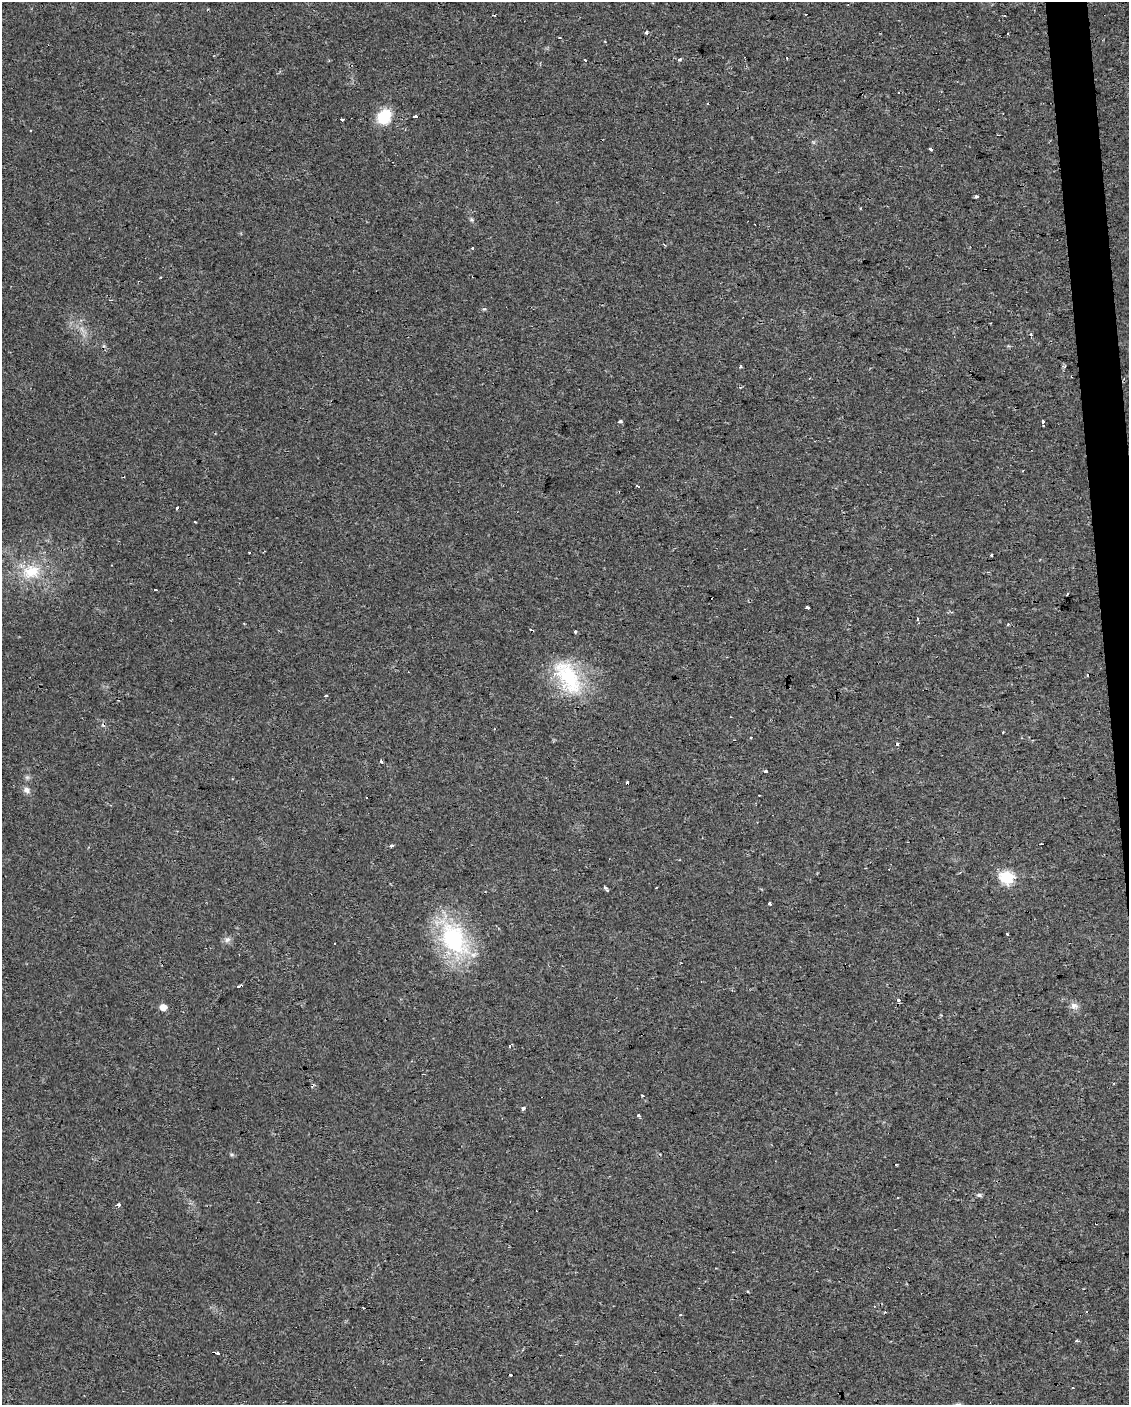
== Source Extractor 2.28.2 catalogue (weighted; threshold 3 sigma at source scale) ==
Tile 6 of 4 x 3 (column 2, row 2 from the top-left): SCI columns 1127-2253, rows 1406-2808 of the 4506 x 4253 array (HDU 1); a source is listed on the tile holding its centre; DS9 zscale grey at full resolution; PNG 1131 x 1407 px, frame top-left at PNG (2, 2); no overlay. Shown black and unused: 2% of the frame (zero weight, under 2 of 3 exposures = <1% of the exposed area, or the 3 px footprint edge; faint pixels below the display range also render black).
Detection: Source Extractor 2.28.2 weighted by HDU 2 'WHT'; one run over the whole footprint, this tile lists its part. Background 0.0242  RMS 0.0032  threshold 0.0142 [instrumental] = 3 sigma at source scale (4.5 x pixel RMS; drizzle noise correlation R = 1.50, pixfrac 1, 0.0396/0.0396 arcsec/px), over >= 5 px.
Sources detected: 92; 1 too faint to see at this stretch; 29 cosmic-ray / hot-pixel residue — not listed; the other 62 listed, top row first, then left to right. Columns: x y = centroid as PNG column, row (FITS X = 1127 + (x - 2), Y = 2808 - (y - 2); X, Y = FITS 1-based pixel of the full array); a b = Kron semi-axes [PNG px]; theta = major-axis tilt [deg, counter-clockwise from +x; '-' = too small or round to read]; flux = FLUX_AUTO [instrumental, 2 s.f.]
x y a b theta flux
646 32 4 3 - 2.1
560 38 3 3 - 0.56
679 60 3 3 - 1.6
585 61 3 3 - 7.9
384 116 15 12 59 11
415 117 4 3 - 3.7
342 119 3 3 - 1.3
998 135 3 2 - 0.23
931 149 4 3 - 1.2
977 197 3 3 - 1.8
472 220 6 4 -45 0.51
473 248 3 3 - 0.79
110 300 3 2 - 0.29
484 309 5 4 - 0.38
740 366 5 3 - 0.34
740 387 4 3 - 0.42
620 421 4 3 - 0.84
1043 423 4 3 - 7.6
1022 471 3 2 - 0.22
637 486 4 2 - 0.42
177 508 3 3 - 3.3
195 522 3 2 - 0.26
249 552 3 3 - 0.38
992 555 3 3 - 1.5
31 572 28 20 21 11
155 590 3 3 - 1.5
807 608 3 3 - 1.9
917 619 3 3 - 3.8
575 631 3 3 - 1.7
568 677 52 26 -60 23
326 696 3 3 - 1.2
1003 732 2 2 - 0.3
750 737 3 3 - 0.95
381 762 3 3 - 2.9
765 772 4 3 - 3.4
27 790 10 8 -24 1.4
759 795 2 2 - 0.25
391 846 3 3 - 1.9
1007 877 7 7 - 32
656 887 3 2 - 0.62
605 888 6 3 -44 1.1
770 903 3 3 - 3
1007 934 3 3 - 2.7
454 939 50 31 -57 34
227 940 9 7 32 1.2
240 986 6 3 15 3.1
898 1000 3 3 - 1.3
1074 1006 12 9 -13 1.7
163 1007 8 7 - 2.1
510 1046 3 3 - 1.4
642 1096 3 3 - 1
523 1108 4 3 - 1.6
638 1116 3 3 - 2.9
231 1154 7 3 -18 0.5
896 1164 3 3 - 0.5
979 1195 7 5 -1 0.63
898 1197 3 2 - 0.34
118 1205 4 3 - 2.9
1096 1223 3 2 - 0.36
680 1315 3 3 - 0.39
1076 1341 4 3 - 4.6
218 1353 4 3 - 1.9
Overlapping masked pixels (flux is a lower limit): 2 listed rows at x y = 240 986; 1096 1223